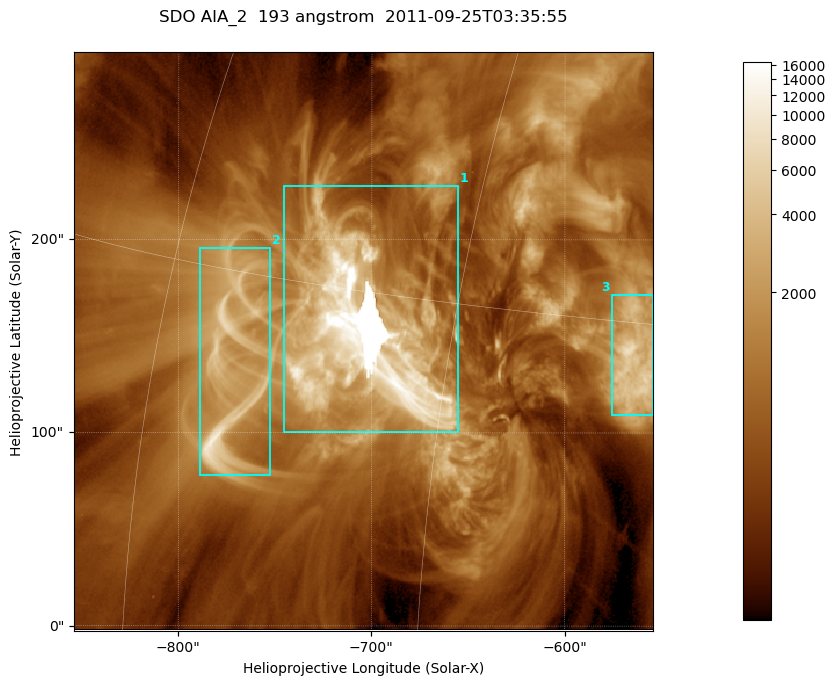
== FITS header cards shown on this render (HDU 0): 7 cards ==
TELESCOP= 'SDO     '           /
INSTRUME= 'AIA_2   '           /
WAVELNTH=                  193 /
WAVEUNIT= 'angstrom'           /
DATE-OBS= '2011-09-25T03:35:55.84' /
CTYPE1  = 'HPLN-TAN'           /
CTYPE2  = 'HPLT-TAN'           /

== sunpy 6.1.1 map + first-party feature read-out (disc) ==
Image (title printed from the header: SDO AIA_2  193 angstrom  2011-09-25T03:35:55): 499 x 499 px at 0.601 arcsec/px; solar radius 957 arcsec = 1592 px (partial field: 3.1% of the solar disc is inside the frame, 100% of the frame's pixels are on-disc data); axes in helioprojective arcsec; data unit not stated in the header (colour bar unlabelled)
Orientation: roll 0.0577 deg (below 1 deg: not rotated)
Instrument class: DISC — disc imager (sunpy class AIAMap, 193 A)
Bright regions (active regions / flare kernels): reference = the on-disc median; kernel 5 px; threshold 5 sigma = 2270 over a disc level ~672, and >= 1.15x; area >= 249 px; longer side >= 6 px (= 3.6 arcsec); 3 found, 3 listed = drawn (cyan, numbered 1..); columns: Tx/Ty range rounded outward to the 2 arcsec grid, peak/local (2 s.f.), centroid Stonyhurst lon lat
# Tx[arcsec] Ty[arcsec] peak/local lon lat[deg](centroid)
1 -746..-654 100..228 25 -49 +14
2 -790..-752 78..196 15 -56 +12
3 -576..-554 108..172 11 -37 +14